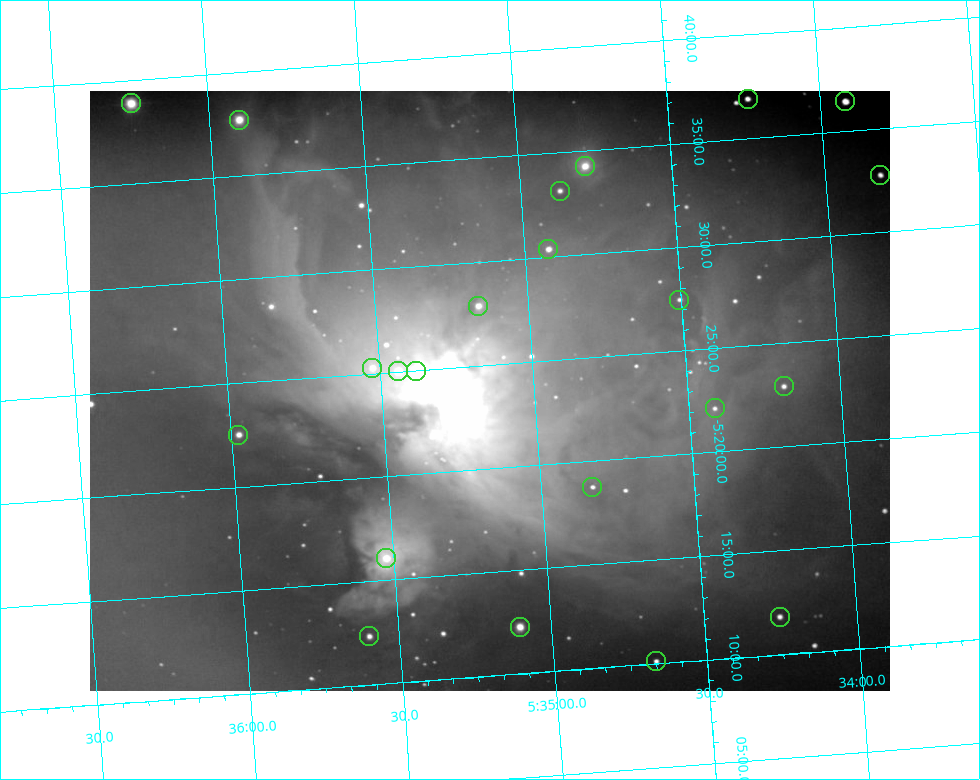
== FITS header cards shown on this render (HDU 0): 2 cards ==
NAXIS1  =                  800
NAXIS2  =                  600

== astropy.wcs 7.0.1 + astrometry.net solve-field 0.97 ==
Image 800 x 600 px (HDU 0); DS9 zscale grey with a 90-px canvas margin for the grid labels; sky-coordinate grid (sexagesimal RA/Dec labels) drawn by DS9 from the SOLVED WCS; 22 Tycho-2 reference stars matched to detected sources circled (green)
Header WCS: none
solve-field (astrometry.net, Tycho-2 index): SOLVED blind (the file carries no WCS)
Solved WCS: RA---TAN-SIP/DEC--TAN-SIP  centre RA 05:35:09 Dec -05:24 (83.79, -5.40 deg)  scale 2.93 x 2.9 arcsec/px (non-square pixels)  FOV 39.1' x 29.0'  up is -176 deg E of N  parity flipped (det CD > 0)
(file carries no celestial WCS; the grid is the blind solution)
Tycho-2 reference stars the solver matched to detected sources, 22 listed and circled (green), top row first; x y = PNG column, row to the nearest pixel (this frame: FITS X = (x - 90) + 1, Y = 600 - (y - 91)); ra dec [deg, ICRS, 3 dp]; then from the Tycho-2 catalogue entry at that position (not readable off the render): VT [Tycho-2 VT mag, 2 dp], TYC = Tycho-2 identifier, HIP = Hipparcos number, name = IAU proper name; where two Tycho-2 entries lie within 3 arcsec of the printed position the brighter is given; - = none
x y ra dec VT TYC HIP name
748 99 83.559 -5.615 10.30 4774-837-1 - -
845 101 83.480 -5.607 8.83 4774-850-1 - -
131 103 84.063 -5.648 6.51 4778-1378-1 26314 -
239 120 83.975 -5.628 7.32 4778-1369-1 - -
585 166 83.696 -5.571 8.07 4774-809-1 - -
880 175 83.455 -5.546 10.93 4774-913-1 - -
560 191 83.718 -5.552 10.31 4774-878-1 - -
548 249 83.730 -5.506 9.03 4774-823-1 - -
679 300 83.626 -5.458 11.02 4774-828-1 - -
478 306 83.791 -5.465 8.45 4774-849-1 - -
372 368 83.881 -5.421 8.46 4774-935-1 - -
398 371 83.860 -5.417 6.19 4774-934-1 - -
416 371 83.845 -5.416 5.03 4774-933-1 26235 -
784 386 83.546 -5.382 10.28 4774-846-1 - -
715 408 83.604 -5.368 10.89 4774-818-2 - -
238 435 83.994 -5.375 9.06 4774-867-1 - -
592 487 83.708 -5.312 10.32 4774-810-1 - -
386 558 83.881 -5.267 6.87 4774-906-1 26258 -
780 617 83.563 -5.197 10.75 4774-841-1 - -
520 627 83.776 -5.204 7.81 4774-915-1 - -
369 636 83.899 -5.206 9.93 4774-829-1 - -
656 661 83.667 -5.169 10.95 4774-883-1 - -